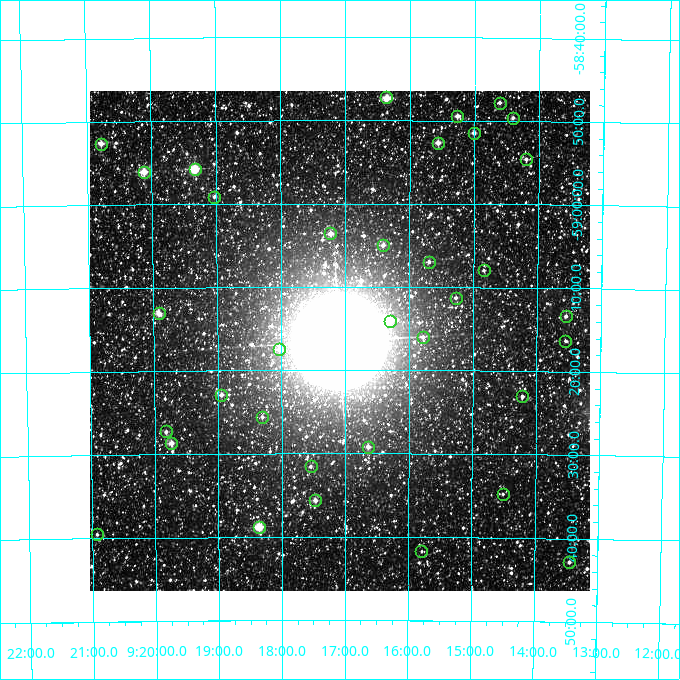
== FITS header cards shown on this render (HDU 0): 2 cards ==
NAXIS1  =                  500
NAXIS2  =                  500

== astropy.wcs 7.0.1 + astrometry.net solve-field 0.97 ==
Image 500 x 500 px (HDU 0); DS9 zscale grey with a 90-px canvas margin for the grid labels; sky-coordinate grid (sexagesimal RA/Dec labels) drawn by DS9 from the SOLVED WCS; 35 Tycho-2 reference stars matched to detected sources circled (green)
Header WCS: none
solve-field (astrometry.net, Tycho-2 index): SOLVED blind (the file carries no WCS)
Solved WCS: RA---TAN-SIP/DEC--TAN-SIP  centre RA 09:17:05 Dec -59:16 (139.27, -59.27 deg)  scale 7.2 arcsec/px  FOV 60.0' x 60.0'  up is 0 deg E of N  parity normal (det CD < 0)
(file carries no celestial WCS; the grid is the blind solution)
Tycho-2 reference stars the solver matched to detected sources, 35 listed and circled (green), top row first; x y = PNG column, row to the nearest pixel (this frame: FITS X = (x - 90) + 1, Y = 500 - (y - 91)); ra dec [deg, ICRS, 3 dp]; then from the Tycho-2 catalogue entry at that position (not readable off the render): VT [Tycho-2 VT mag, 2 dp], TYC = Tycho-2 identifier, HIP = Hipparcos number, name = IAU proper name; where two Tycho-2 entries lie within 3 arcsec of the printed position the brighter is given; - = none
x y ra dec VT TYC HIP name
386 97 139.090 -58.788 8.36 8595-1213-1 - -
500 103 138.653 -58.796 9.97 8595-1919-1 - -
457 116 138.816 -58.824 9.30 8595-249-1 - -
513 118 138.603 -58.827 9.92 8595-1205-1 - -
474 133 138.752 -58.858 9.17 8595-759-1 - -
438 143 138.891 -58.878 8.66 8595-1943-1 - -
101 144 140.195 -58.877 8.69 8596-541-1 - -
526 159 138.549 -58.909 9.82 8595-1261-1 - -
195 169 139.833 -58.929 7.10 8595-3200-1 45726 -
144 172 140.030 -58.934 7.85 8596-1137-1 45787 -
214 197 139.758 -58.985 10.01 8595-3242-1 - -
330 233 139.307 -59.060 9.05 8595-2611-1 - -
383 245 139.103 -59.083 10.00 8595-2171-1 - -
429 262 138.924 -59.116 10.24 8595-1793-1 - -
484 270 138.710 -59.133 10.74 8595-1005-1 - -
456 298 138.818 -59.187 10.27 8595-1597-1 - -
159 313 139.979 -59.218 8.70 8595-2847-1 - -
566 316 138.388 -59.222 10.35 8595-2251-1 - -
390 321 139.074 -59.234 8.88 8595-1775-1 - -
423 337 138.947 -59.267 10.68 8595-1226-1 - -
565 341 138.388 -59.271 10.60 8595-1697-1 - -
279 349 139.508 -59.291 9.34 8595-1782-1 - -
221 395 139.736 -59.382 9.51 8595-2811-1 - -
522 396 138.554 -59.384 9.96 8595-2002-1 - -
262 417 139.577 -59.427 10.18 8595-1950-1 - -
166 431 139.955 -59.454 10.05 8595-2843-1 - -
171 443 139.934 -59.478 8.68 8595-2801-1 45749 -
368 447 139.159 -59.486 9.47 8595-2213-1 - -
311 466 139.386 -59.526 10.22 8595-2153-1 - -
503 494 138.627 -59.579 10.89 8595-2246-1 - -
315 500 139.368 -59.593 9.17 8595-2449-1 - -
259 527 139.589 -59.646 7.58 8595-2457-1 45654 -
97 534 140.232 -59.659 10.49 8596-504-1 - -
421 551 138.946 -59.695 10.93 8595-2677-1 - -
569 562 138.361 -59.714 10.09 8595-2655-1 - -